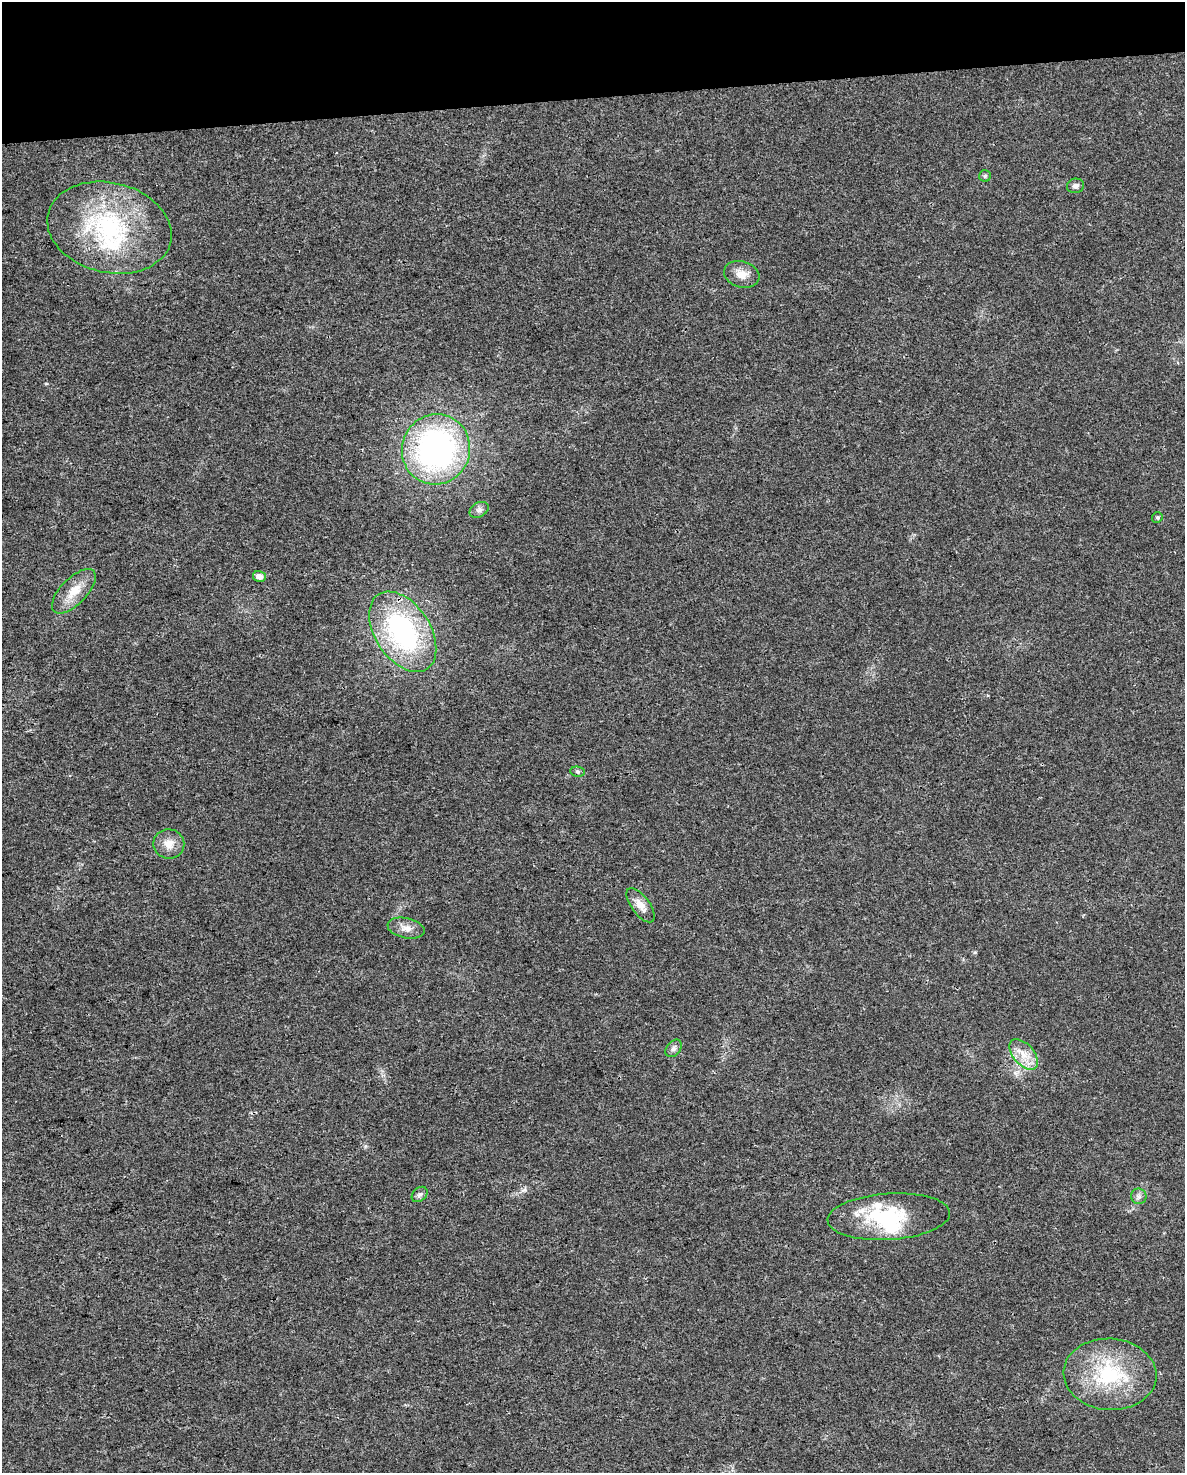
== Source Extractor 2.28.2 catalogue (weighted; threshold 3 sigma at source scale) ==
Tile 3 of 4 x 3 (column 3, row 1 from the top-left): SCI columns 2369-3551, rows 2962-4432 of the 4736 x 4497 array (HDU 1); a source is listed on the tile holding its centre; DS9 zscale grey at full resolution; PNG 1187 x 1475 px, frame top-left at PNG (2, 2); each listed source drawn as its Kron ellipse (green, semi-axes under 4 px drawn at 4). Shown black and unused: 7% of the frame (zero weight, under 3 of 4 exposures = <1% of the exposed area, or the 3 px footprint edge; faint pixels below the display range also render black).
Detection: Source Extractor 2.28.2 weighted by HDU 2 'WHT'; one run over the whole footprint, this tile lists its part. Background 0.0232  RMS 0.003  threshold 0.0136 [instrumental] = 3 sigma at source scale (4.5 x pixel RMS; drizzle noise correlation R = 1.50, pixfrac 1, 0.0396/0.0396 arcsec/px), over >= 5 px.
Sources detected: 23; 1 inside a brighter object's white glare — neither listed nor drawn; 2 inside a brighter listed object's ellipse — not listed separately; the other 20 listed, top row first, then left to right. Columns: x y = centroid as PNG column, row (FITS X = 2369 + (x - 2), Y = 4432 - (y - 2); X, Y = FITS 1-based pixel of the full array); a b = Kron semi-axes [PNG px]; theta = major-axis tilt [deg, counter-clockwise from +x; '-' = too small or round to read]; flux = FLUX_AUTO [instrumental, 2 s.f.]
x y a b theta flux
985 176 6 6 - 0.53
1076 186 8 7 - 1.2
109 228 63 45 -13 42
742 274 18 13 -17 3.8
436 449 35 34 - 88
479 510 10 7 29 1.2
1157 517 5 5 - 0.48
259 576 6 5 - 1.9
74 591 28 13 46 5.8
403 632 44 27 -57 50
578 772 7 5 -8 0.55
169 844 15 14 - 3.6
641 905 20 9 -53 3.1
406 928 19 10 -12 2.7
674 1048 10 6 51 1.1
1024 1054 18 10 -49 4.5
420 1194 9 6 43 0.89
1139 1196 8 7 - 1
889 1217 61 23 4 22
1110 1374 46 35 -4 27
Unlisted compact peaks at least as high as the median listed source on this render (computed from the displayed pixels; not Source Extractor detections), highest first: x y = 975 952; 524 1190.